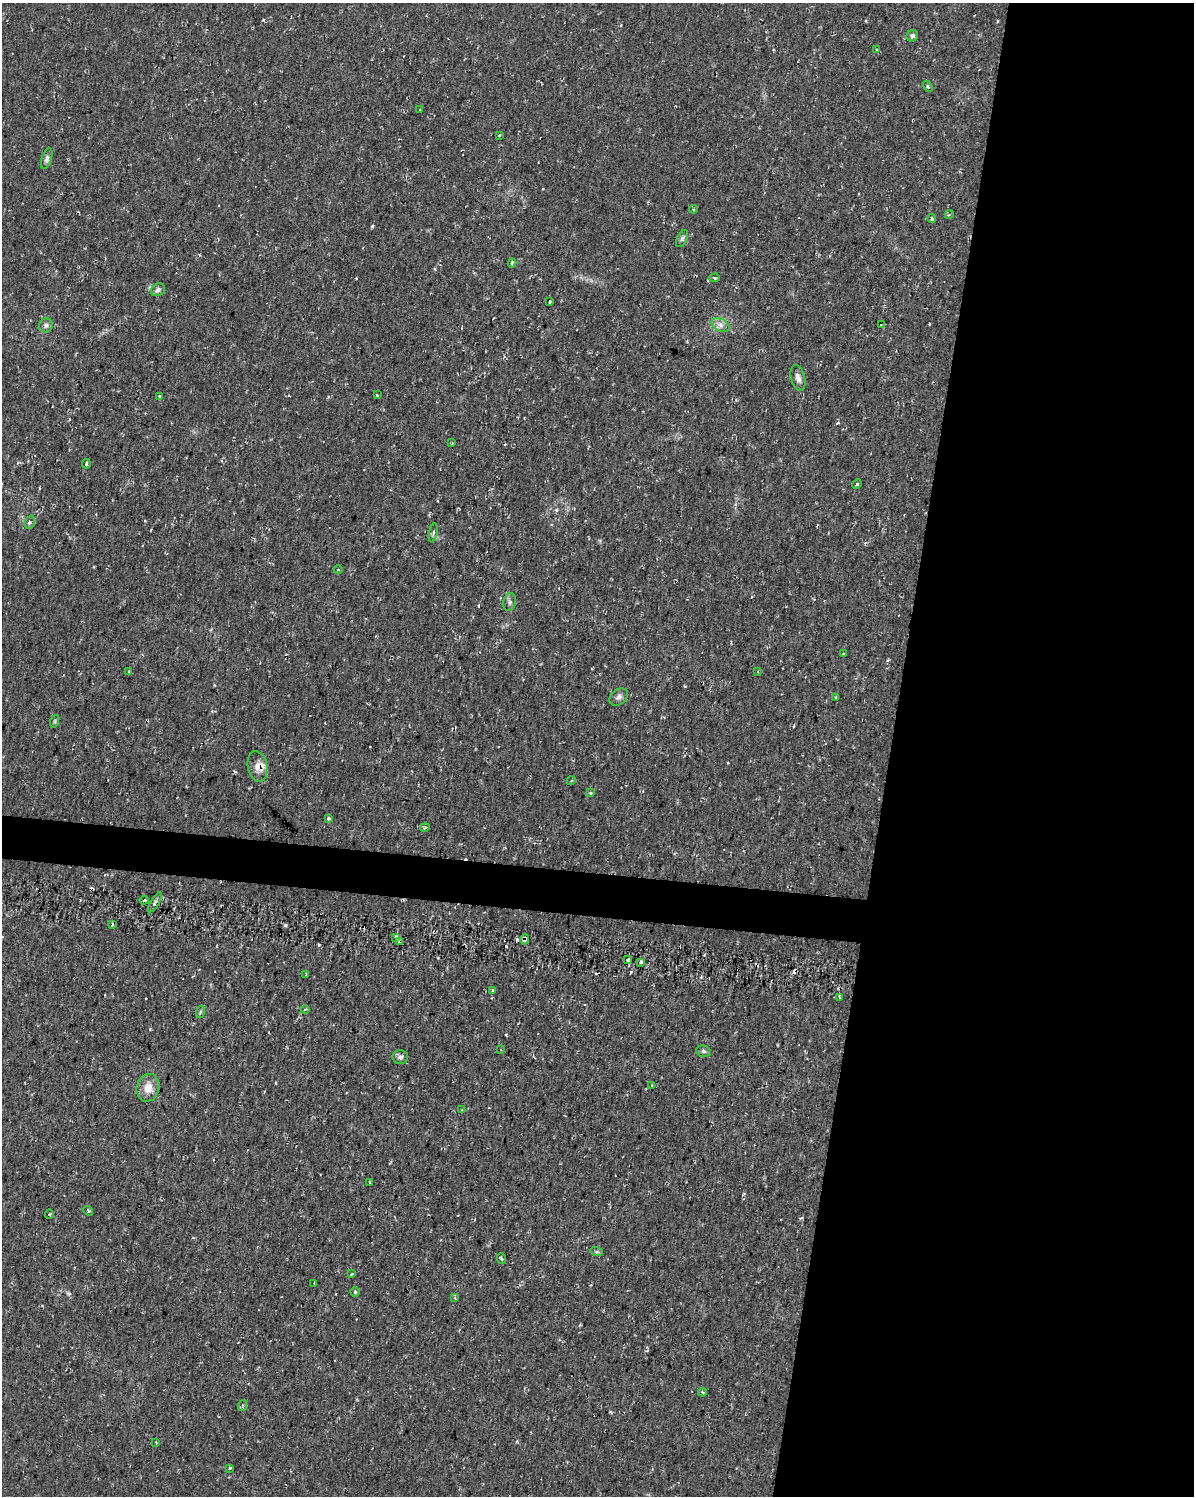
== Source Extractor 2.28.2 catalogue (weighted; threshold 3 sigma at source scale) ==
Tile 8 of 4 x 3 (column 4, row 2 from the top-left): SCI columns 3585-4776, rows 1776-3269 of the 4783 x 5045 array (HDU 1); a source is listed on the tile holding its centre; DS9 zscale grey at full resolution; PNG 1196 x 1498 px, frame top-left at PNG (2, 3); each listed source drawn as its Kron ellipse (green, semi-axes under 4 px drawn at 4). Shown black and unused: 28% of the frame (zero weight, under 2 of 3 exposures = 2% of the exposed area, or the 3 px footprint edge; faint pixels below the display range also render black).
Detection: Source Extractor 2.28.2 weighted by HDU 2 'WHT'; one run over the whole footprint, this tile lists its part. Background 0.035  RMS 0.0055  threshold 0.0246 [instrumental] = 3 sigma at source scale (4.5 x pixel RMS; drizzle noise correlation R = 1.50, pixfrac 1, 0.0396/0.0396 arcsec/px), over >= 5 px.
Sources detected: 77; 7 cosmic-ray / hot-pixel residue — neither listed nor drawn; the other 70 listed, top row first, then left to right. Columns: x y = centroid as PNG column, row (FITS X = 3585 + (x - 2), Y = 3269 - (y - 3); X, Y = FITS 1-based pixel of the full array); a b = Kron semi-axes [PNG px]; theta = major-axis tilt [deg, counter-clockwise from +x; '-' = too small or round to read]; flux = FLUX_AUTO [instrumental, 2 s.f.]
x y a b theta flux
912 36 6 5 - 1.1
877 50 3 3 - 0.97
928 86 6 4 -57 0.87
420 109 4 2 - 0.34
499 135 3 2 - 0.97
47 159 11 5 73 1.4
693 209 4 3 - 0.62
949 215 4 3 - 0.47
932 218 4 3 - 0.81
682 239 9 5 64 1.2
512 263 4 4 - 0.86
715 278 5 4 - 0.9
158 290 7 6 - 1.5
550 302 3 3 - 0.9
46 325 7 7 - 1.7
720 325 9 6 -27 2.7
881 325 4 3 - 0.54
798 378 13 7 -75 2.5
377 395 3 2 - 0.49
160 396 4 3 - 0.62
452 443 2 2 - 0.44
86 464 5 3 - 1
857 484 5 4 - 0.84
30 522 7 5 70 1.3
433 533 9 2 78 0.73
338 569 4 3 - 0.59
510 602 9 6 74 1.6
843 654 3 3 - 0.8
129 672 4 3 - 1.1
757 672 3 3 - 0.63
619 697 10 7 38 2
836 697 3 2 - 0.55
55 721 6 4 71 0.74
257 766 15 9 -79 5
571 781 4 3 - 0.46
591 793 4 3 - 0.62
328 819 3 3 - 1.5
425 828 5 3 - 0.82
144 900 4 3 - 0.7
155 902 11 2 60 1.3
113 924 3 2 - 1.1
396 938 3 3 - 2.1
525 939 5 4 - 3.8
399 942 4 4 - 1.6
627 960 3 3 - 1
640 962 3 3 - 0.78
306 975 4 2 - 0.62
492 991 4 2 - 0.64
839 997 4 2 - 0.58
305 1010 4 3 - 0.74
200 1012 6 4 72 0.62
501 1049 4 2 - 0.44
703 1051 7 5 -15 1.1
400 1057 8 7 - 1.8
652 1085 3 2 - 0.44
148 1088 14 11 76 6.8
462 1109 4 2 - 0.42
369 1182 3 2 - 0.3
88 1211 5 3 - 0.73
49 1214 5 4 - 0.64
597 1252 6 4 -18 0.76
502 1259 5 3 - 0.73
352 1274 3 3 - 0.69
314 1283 4 2 - 0.39
355 1292 5 4 - 0.63
455 1298 4 3 - 0.72
703 1392 4 3 - 0.68
243 1405 5 3 - 0.67
156 1443 3 2 - 0.54
230 1468 3 3 - 1.2
Overlapping masked pixels (flux is a lower limit): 4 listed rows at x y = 257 766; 396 938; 525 939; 399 942